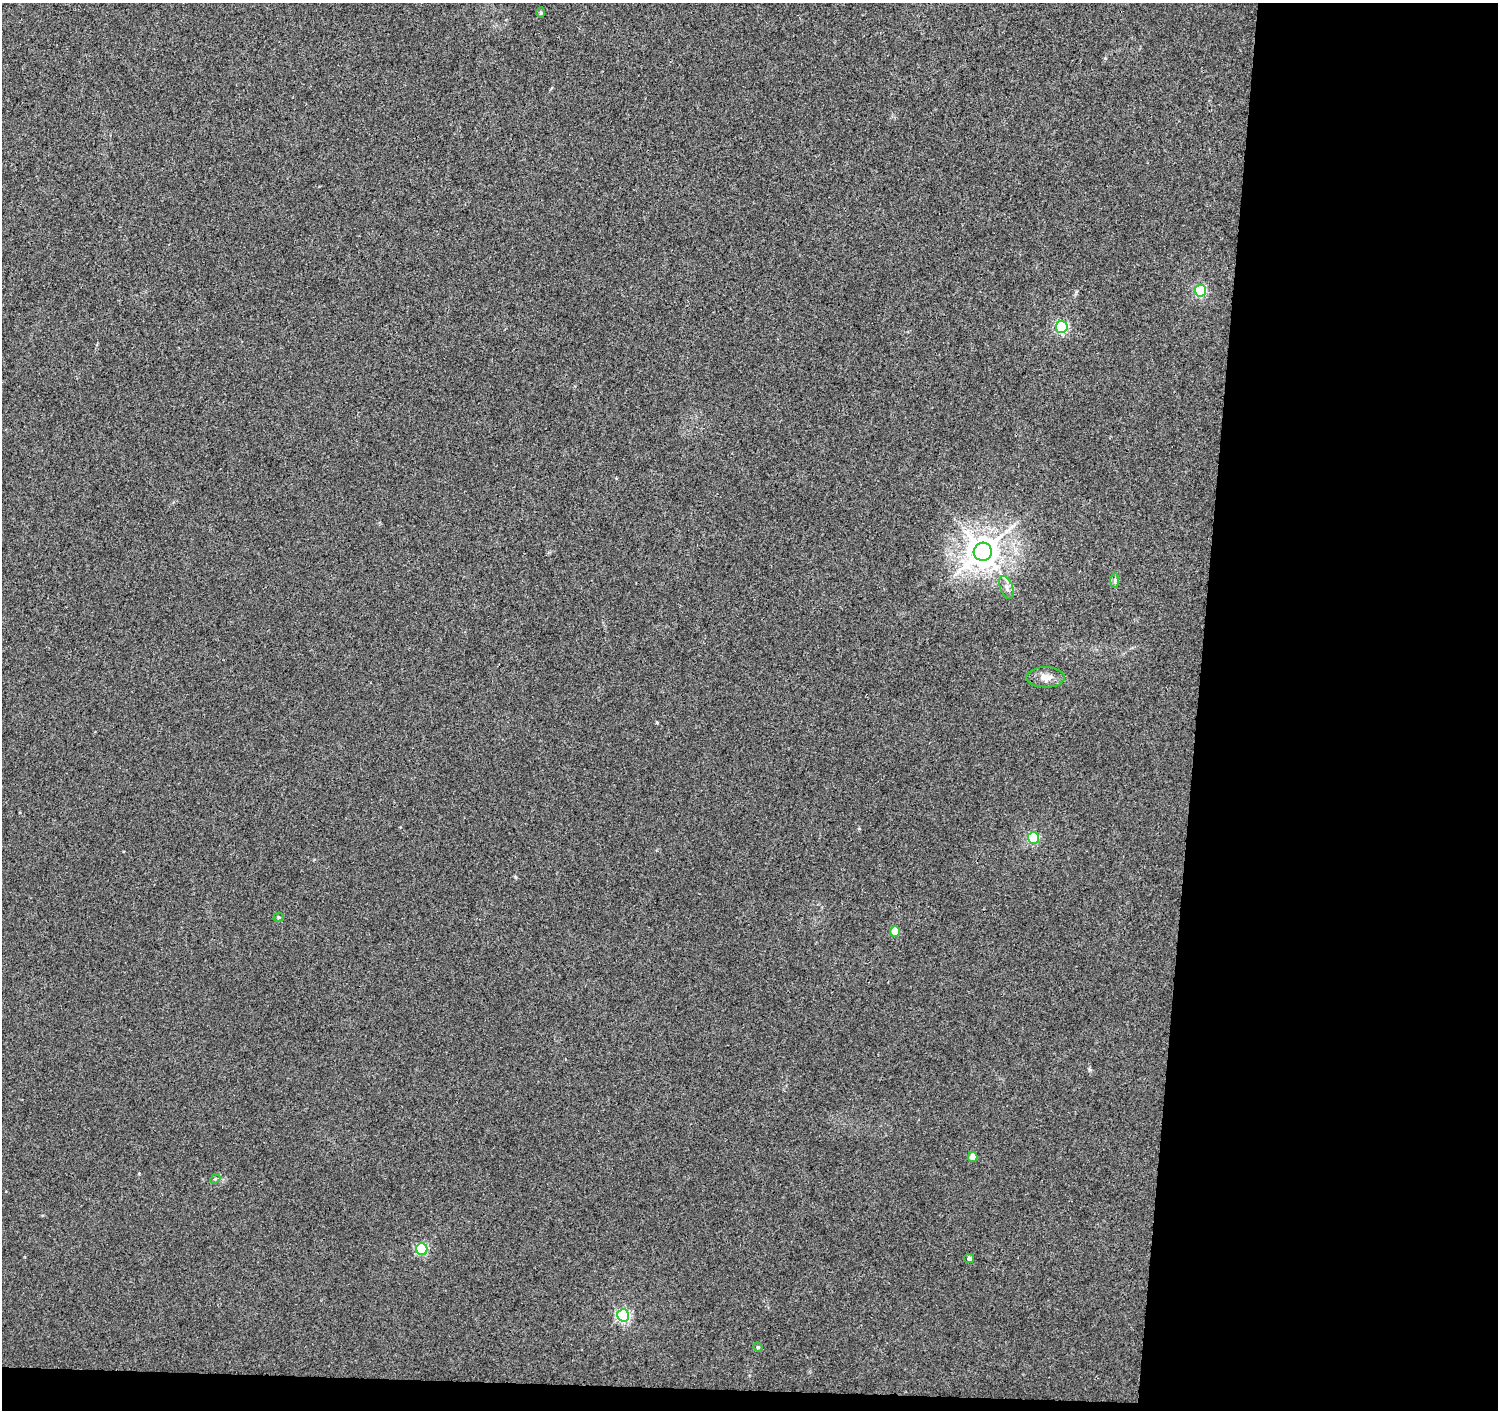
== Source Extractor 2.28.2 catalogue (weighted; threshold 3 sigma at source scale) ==
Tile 9 of 3 x 3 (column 3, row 3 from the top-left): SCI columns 2994-4489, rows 228-1635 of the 4497 x 4733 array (HDU 1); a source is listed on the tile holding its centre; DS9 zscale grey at full resolution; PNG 1500 x 1412 px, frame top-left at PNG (2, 3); each listed source drawn as its Kron ellipse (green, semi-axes under 4 px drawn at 4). Shown black and unused: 21% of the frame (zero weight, under 3 of 4 exposures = <1% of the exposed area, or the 3 px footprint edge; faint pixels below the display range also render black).
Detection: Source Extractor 2.28.2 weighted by HDU 2 'WHT'; one run over the whole footprint, this tile lists its part. Background 0.0067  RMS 0.0028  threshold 0.0125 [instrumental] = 3 sigma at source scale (4.5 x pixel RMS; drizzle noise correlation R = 1.50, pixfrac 1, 0.0396/0.0396 arcsec/px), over >= 5 px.
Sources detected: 16; all 16 listed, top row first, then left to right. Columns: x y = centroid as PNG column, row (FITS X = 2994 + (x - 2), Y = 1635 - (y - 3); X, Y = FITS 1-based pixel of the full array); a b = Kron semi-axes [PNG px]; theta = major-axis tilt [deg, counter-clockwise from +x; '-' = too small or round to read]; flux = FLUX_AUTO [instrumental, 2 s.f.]
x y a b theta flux
541 13 5 4 - 0.43
1200 291 6 5 - 28
1062 327 6 5 - 37
983 552 9 9 - 480
1115 580 7 4 90 0.47
1007 587 12 6 -71 1.4
1046 677 19 10 0 2.6
1034 838 6 5 - 25
278 917 5 4 - 0.44
895 931 5 5 - 3.9
973 1157 5 4 - 2.5
215 1179 6 4 41 0.39
422 1249 6 5 - 29
969 1258 5 4 - 0.69
623 1315 6 6 - 46
758 1347 5 4 - 0.37